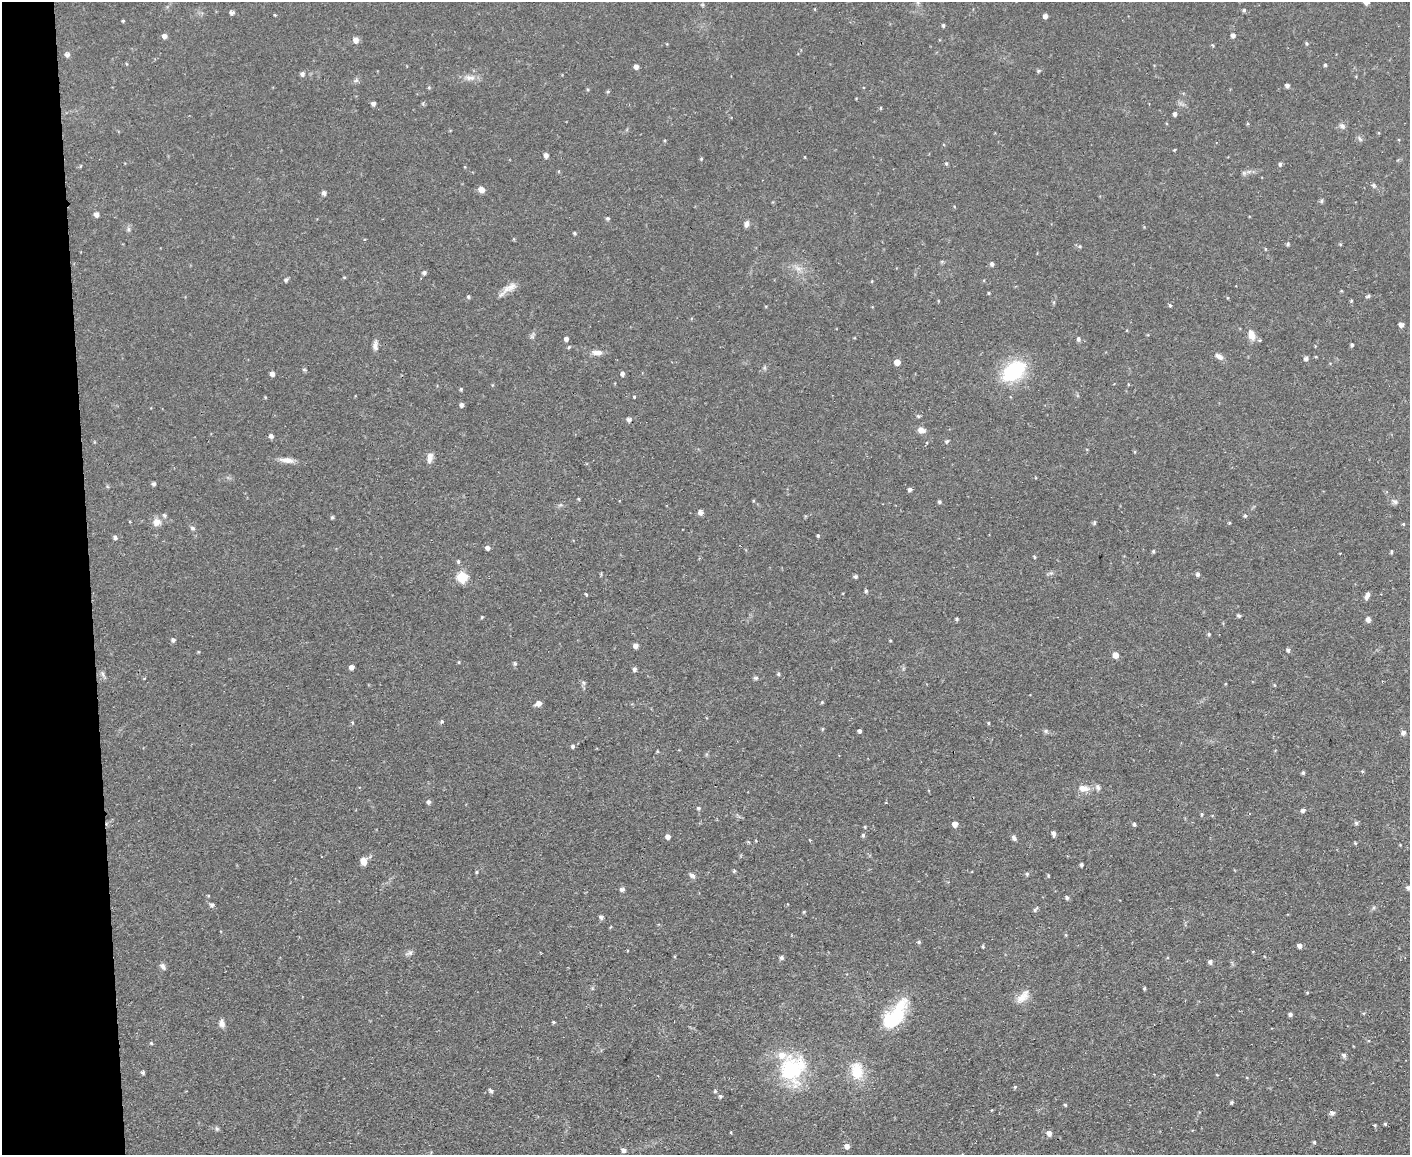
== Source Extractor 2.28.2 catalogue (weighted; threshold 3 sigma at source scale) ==
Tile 4 of 3 x 4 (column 1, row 2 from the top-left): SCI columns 130-1537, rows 2363-3515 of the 4593 x 4724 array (HDU 1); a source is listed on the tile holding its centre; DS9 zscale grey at full resolution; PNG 1412 x 1157 px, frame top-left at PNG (2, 2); no overlay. Shown black and unused: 6% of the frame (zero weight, under 2 of 3 exposures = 3% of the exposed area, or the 3 px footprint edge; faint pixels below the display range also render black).
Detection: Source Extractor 2.28.2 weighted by HDU 2 'WHT'; one run over the whole footprint, this tile lists its part. Background 0.0535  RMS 0.0061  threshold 0.0276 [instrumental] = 3 sigma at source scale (4.5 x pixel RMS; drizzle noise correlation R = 1.50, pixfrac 1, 0.05/0.05 arcsec/px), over >= 5 px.
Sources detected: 213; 4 inside a brighter listed object's ellipse — not listed separately; the other 209 listed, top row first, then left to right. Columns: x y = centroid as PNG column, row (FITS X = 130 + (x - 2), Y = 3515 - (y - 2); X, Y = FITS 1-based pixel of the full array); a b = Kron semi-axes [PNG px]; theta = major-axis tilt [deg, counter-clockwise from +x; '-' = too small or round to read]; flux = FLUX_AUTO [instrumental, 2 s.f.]
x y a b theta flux
702 5 5 4 - 0.76
1244 10 5 4 - 0.94
232 13 6 5 - 1.6
275 15 4 3 - 0.53
1045 16 5 4 - 2
123 21 4 3 - 0.66
943 25 4 3 - 1.1
1233 35 5 5 - 2
164 36 5 5 - 2.5
355 40 6 5 - 3.5
1306 43 4 4 - 0.81
67 54 6 5 - 1.9
1325 65 4 4 - 0.79
636 66 5 4 - 2.5
1038 71 6 4 2 0.91
302 74 6 5 - 1.7
470 78 16 7 -6 4.1
1287 86 5 4 - 1.8
608 91 5 4 - 0.75
373 103 4 4 - 2
881 108 5 3 - 0.58
1175 114 5 4 - 1.5
1342 126 8 7 - 2.2
1360 139 9 4 -54 1.2
546 156 6 5 - 2
701 159 4 4 - 0.65
946 164 5 4 - 0.87
1280 164 5 4 - 1.2
1249 171 7 4 19 1.4
1374 185 7 5 -46 1.2
481 190 6 6 - 4
324 193 5 5 - 1.8
1321 201 6 5 - 0.96
96 215 6 5 - 2.1
608 219 5 5 - 1.1
746 224 8 5 67 2.2
128 229 7 4 -90 1.2
574 233 4 4 - 0.66
1288 244 5 4 - 0.87
1340 244 5 3 - 0.6
1080 246 6 5 - 1
1265 249 5 3 - 0.54
992 264 5 5 - 1.4
798 269 12 7 -21 3.7
424 273 4 4 - 1.6
344 277 5 3 - 0.53
286 280 5 5 - 1.3
872 281 5 3 - 0.48
511 286 24 9 41 5.5
989 293 4 3 - 0.64
1368 296 6 4 29 1.1
468 297 5 4 - 0.93
1351 301 4 3 - 0.67
1054 302 6 4 71 0.74
1170 305 4 3 - 1.2
1401 325 5 5 - 2.1
1251 335 14 8 -75 5.2
532 336 7 6 - 1.3
566 339 4 4 - 1.9
1078 339 6 5 - 1.3
375 345 14 6 84 2.8
1352 345 4 3 - 1.1
569 347 5 4 - 0.76
597 352 14 7 -3 3.6
1219 356 12 6 -27 2.8
1316 357 4 3 - 0.49
1306 358 5 4 - 1.8
897 362 6 5 - 4.2
1014 371 30 18 37 41
272 374 5 5 - 1.9
622 374 5 4 - 2.2
1128 384 4 3 - 0.49
461 389 4 4 - 0.83
265 397 5 3 - 0.48
634 397 3 3 - 1.3
461 405 5 5 - 1.6
918 416 5 4 - 0.84
629 419 6 5 - 1.8
921 430 8 7 - 3.9
271 436 6 5 - 1.5
947 441 5 4 - 1.1
927 443 3 3 - 0.76
430 458 14 7 80 3.3
287 460 20 7 -6 4.6
154 484 5 4 - 1.2
910 490 5 4 - 1.5
579 499 5 3 - 0.64
939 502 5 4 - 1
1395 502 9 6 -31 1.9
700 512 5 5 - 2.6
1245 516 5 4 - 0.92
332 517 4 4 - 0.9
157 522 11 10 - 4.8
1094 523 5 4 - 1
1229 523 4 4 - 0.59
1403 524 4 4 - 0.64
193 528 7 5 -27 1.2
818 535 4 3 - 0.82
115 537 5 5 - 1.5
487 548 5 5 - 2.1
1153 551 5 4 - 0.85
1391 552 4 4 - 0.92
1340 553 3 2 - 0.43
1034 557 4 3 - 0.66
458 561 5 4 - 0.9
1051 573 5 5 - 1.1
1198 574 5 5 - 1.5
855 576 4 4 - 1.3
462 577 6 6 - 34
866 591 5 5 - 0.82
586 594 4 2 - 0.62
1367 596 8 4 62 2.8
1239 616 5 4 - 1
482 617 4 4 - 0.59
957 619 5 4 - 0.82
1368 620 6 5 - 2.4
1209 634 4 4 - 0.9
173 640 6 5 - 1.3
890 640 4 3 - 0.49
635 646 5 4 - 2.8
1288 650 5 4 - 1.4
1115 655 6 5 - 5.1
459 662 5 3 - 0.57
515 664 5 5 - 1.1
351 667 4 4 - 2.4
635 669 5 5 - 1.6
103 674 11 5 -61 1.6
778 674 5 4 - 0.92
756 678 6 5 - 1.1
583 683 7 5 -61 1.2
1274 685 5 3 - 0.46
822 702 4 4 - 0.72
538 704 6 5 - 3.7
442 721 5 4 - 1
352 722 5 3 - 0.6
988 723 4 4 - 0.62
822 729 4 4 - 0.69
859 731 4 3 - 1.5
1046 731 6 5 - 1.2
1403 733 6 5 - 2.2
573 746 5 4 - 1.2
657 751 5 3 - 0.55
1362 771 5 3 - 0.58
1303 773 4 4 - 0.93
1083 788 15 8 -8 5.6
428 802 6 5 - 1.5
886 803 3 2 - 0.47
698 808 5 5 - 1.1
1303 810 5 4 - 1.6
1202 814 5 4 - 0.85
1356 823 5 5 - 1.2
955 824 6 6 - 2.8
1134 824 5 4 - 1.1
1053 834 5 4 - 2.2
863 835 5 4 - 1
668 837 5 4 - 2.7
1014 838 7 5 -53 1.7
1355 843 5 3 - 0.64
364 861 9 7 -83 4.8
1081 865 4 3 - 1.2
734 871 6 4 46 0.72
477 872 4 4 - 0.72
1027 874 5 5 - 0.85
692 875 8 6 -25 1.9
1048 875 4 4 - 0.63
1408 888 5 5 - 1.8
622 889 6 4 3 1.6
1067 898 5 4 - 1.3
212 905 6 6 - 1.5
1373 908 6 4 71 0.94
1035 910 8 4 54 1.1
804 912 4 4 - 0.63
601 917 5 4 - 1.5
1066 935 6 4 -71 0.6
919 942 5 4 - 1.1
983 946 4 3 - 0.8
1299 946 5 4 - 2.3
410 953 7 6 - 1.6
782 958 5 5 - 1.4
1210 962 5 5 - 1.7
163 966 10 6 -53 1.9
1144 988 4 3 - 0.76
1307 993 5 3 - 0.54
1023 997 21 10 45 6.3
1290 1014 4 4 - 1.7
895 1015 38 17 54 36
553 1022 4 3 - 0.8
222 1023 10 7 -85 3.3
151 1043 4 4 - 0.72
1344 1055 7 5 -53 1.3
792 1069 35 30 72 50
857 1071 23 16 -84 16
143 1073 5 4 - 0.92
1217 1075 4 2 - 0.4
1015 1087 5 4 - 0.76
491 1091 6 5 - 1.3
715 1091 5 4 - 0.9
720 1096 4 4 - 1.1
1232 1102 4 4 - 0.9
1065 1105 4 3 - 0.72
1332 1113 7 6 - 1.7
1385 1124 4 4 - 0.83
1375 1125 5 4 - 0.73
217 1129 6 5 - 1.1
731 1132 3 3 - 0.67
1049 1133 6 5 - 3.2
1314 1142 4 4 - 0.88
847 1146 6 6 - 2.4
623 1150 5 4 - 2
Isophote crosses this tile's border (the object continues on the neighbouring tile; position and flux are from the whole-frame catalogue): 1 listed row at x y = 1408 888